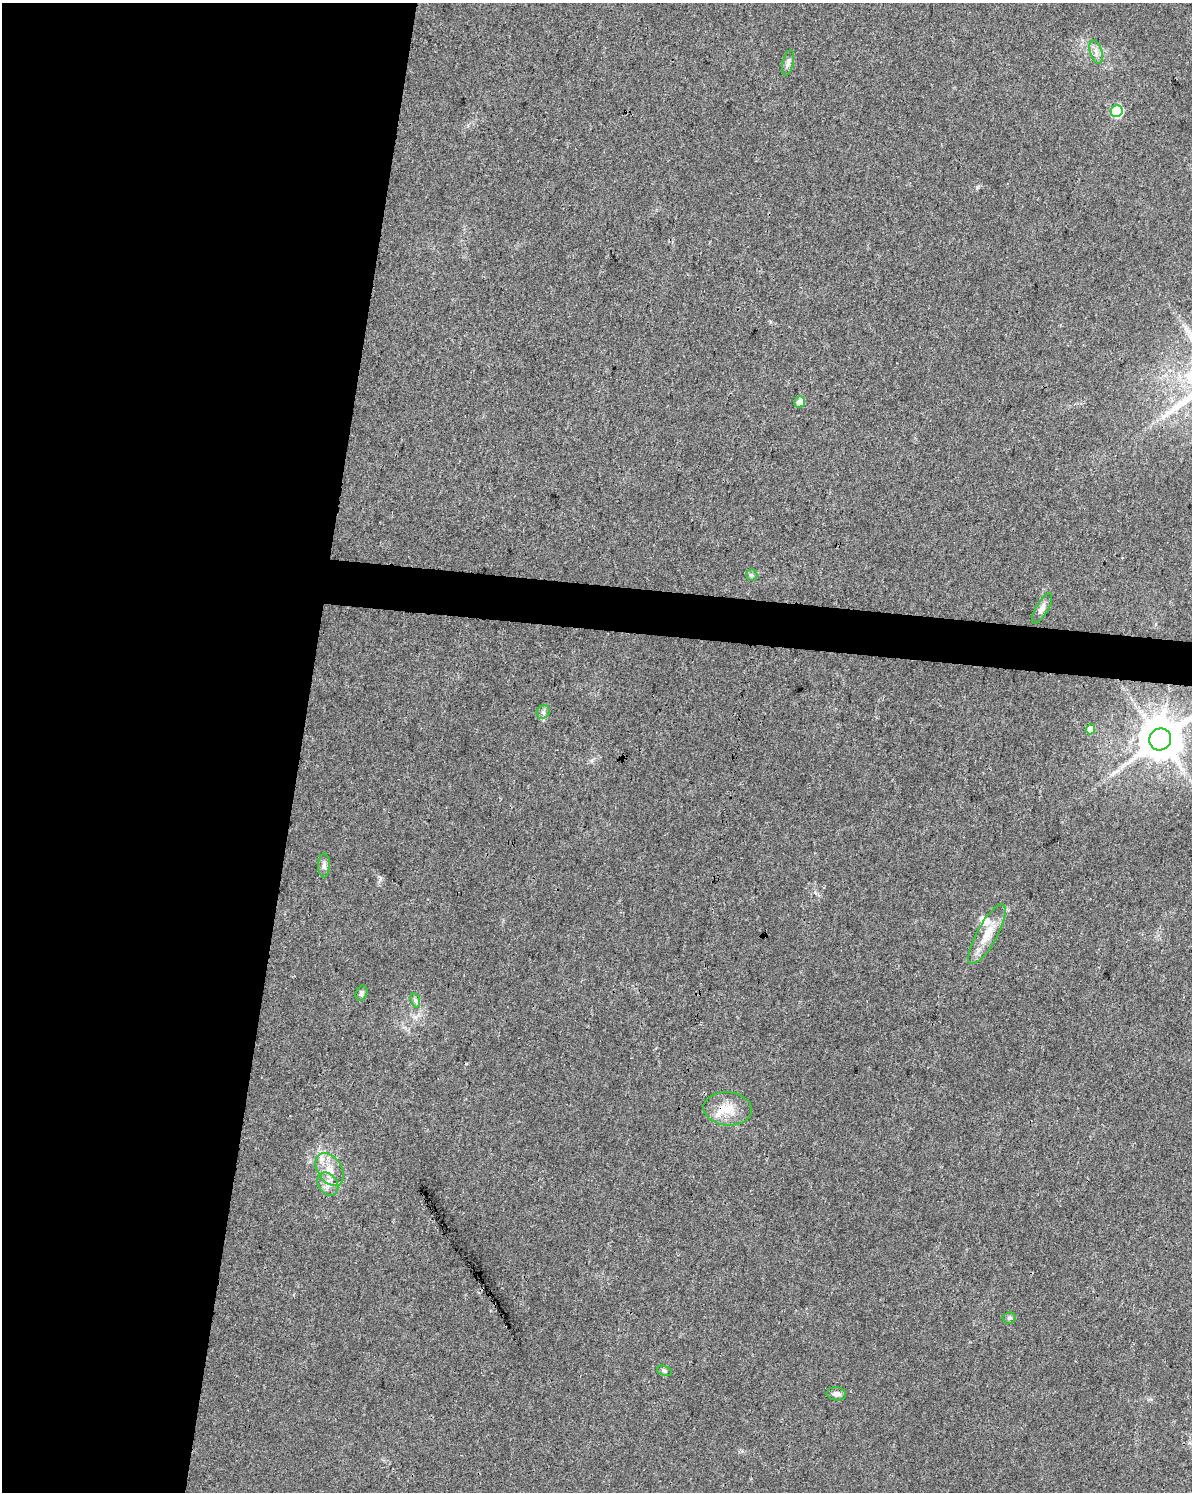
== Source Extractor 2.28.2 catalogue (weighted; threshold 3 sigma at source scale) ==
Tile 5 of 4 x 3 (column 1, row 2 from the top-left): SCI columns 9-1198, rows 1776-3265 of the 4766 x 4982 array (HDU 1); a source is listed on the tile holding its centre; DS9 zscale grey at full resolution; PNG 1194 x 1494 px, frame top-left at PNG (2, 3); each listed source drawn as its Kron ellipse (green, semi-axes under 4 px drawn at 4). Shown black and unused: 27% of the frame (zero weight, under 3 of 4 exposures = <1% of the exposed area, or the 3 px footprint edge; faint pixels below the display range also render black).
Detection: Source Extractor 2.28.2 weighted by HDU 2 'WHT'; one run over the whole footprint, this tile lists its part. Background 0.0281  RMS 0.0032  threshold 0.0146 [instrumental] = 3 sigma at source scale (4.5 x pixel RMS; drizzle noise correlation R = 1.50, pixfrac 1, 0.0396/0.0396 arcsec/px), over >= 5 px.
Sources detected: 21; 1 long thin detection or spike segment (spike, bleed or trail) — neither listed nor drawn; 1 inside a brighter listed object's ellipse — not listed separately; the other 19 listed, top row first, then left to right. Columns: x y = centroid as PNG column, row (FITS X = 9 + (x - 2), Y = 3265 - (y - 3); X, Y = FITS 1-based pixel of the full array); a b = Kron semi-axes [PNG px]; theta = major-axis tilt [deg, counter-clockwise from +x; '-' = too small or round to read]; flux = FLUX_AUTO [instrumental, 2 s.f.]
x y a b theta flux
1096 52 12 6 -72 1.7
788 63 13 5 77 1.2
1117 111 6 6 - 27
800 402 6 5 - 3.5
752 575 6 5 - 0.59
1042 608 17 6 60 1.6
543 712 7 6 - 0.91
1091 729 5 4 - 3.5
1160 739 11 10 - 1300
324 865 12 6 89 1.3
987 934 33 10 61 6.4
362 993 7 5 68 0.77
415 1000 7 4 -71 0.78
728 1109 24 16 -5 7
330 1169 18 12 -56 5.1
328 1184 12 9 -54 2.7
1009 1318 7 5 5 0.63
664 1371 8 5 -19 0.64
836 1394 9 6 -5 1.5
Overlapping masked pixels (flux is a lower limit): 1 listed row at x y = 728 1109
Unlisted compact peaks at least as high as the median listed source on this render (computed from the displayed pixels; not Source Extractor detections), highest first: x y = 977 187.